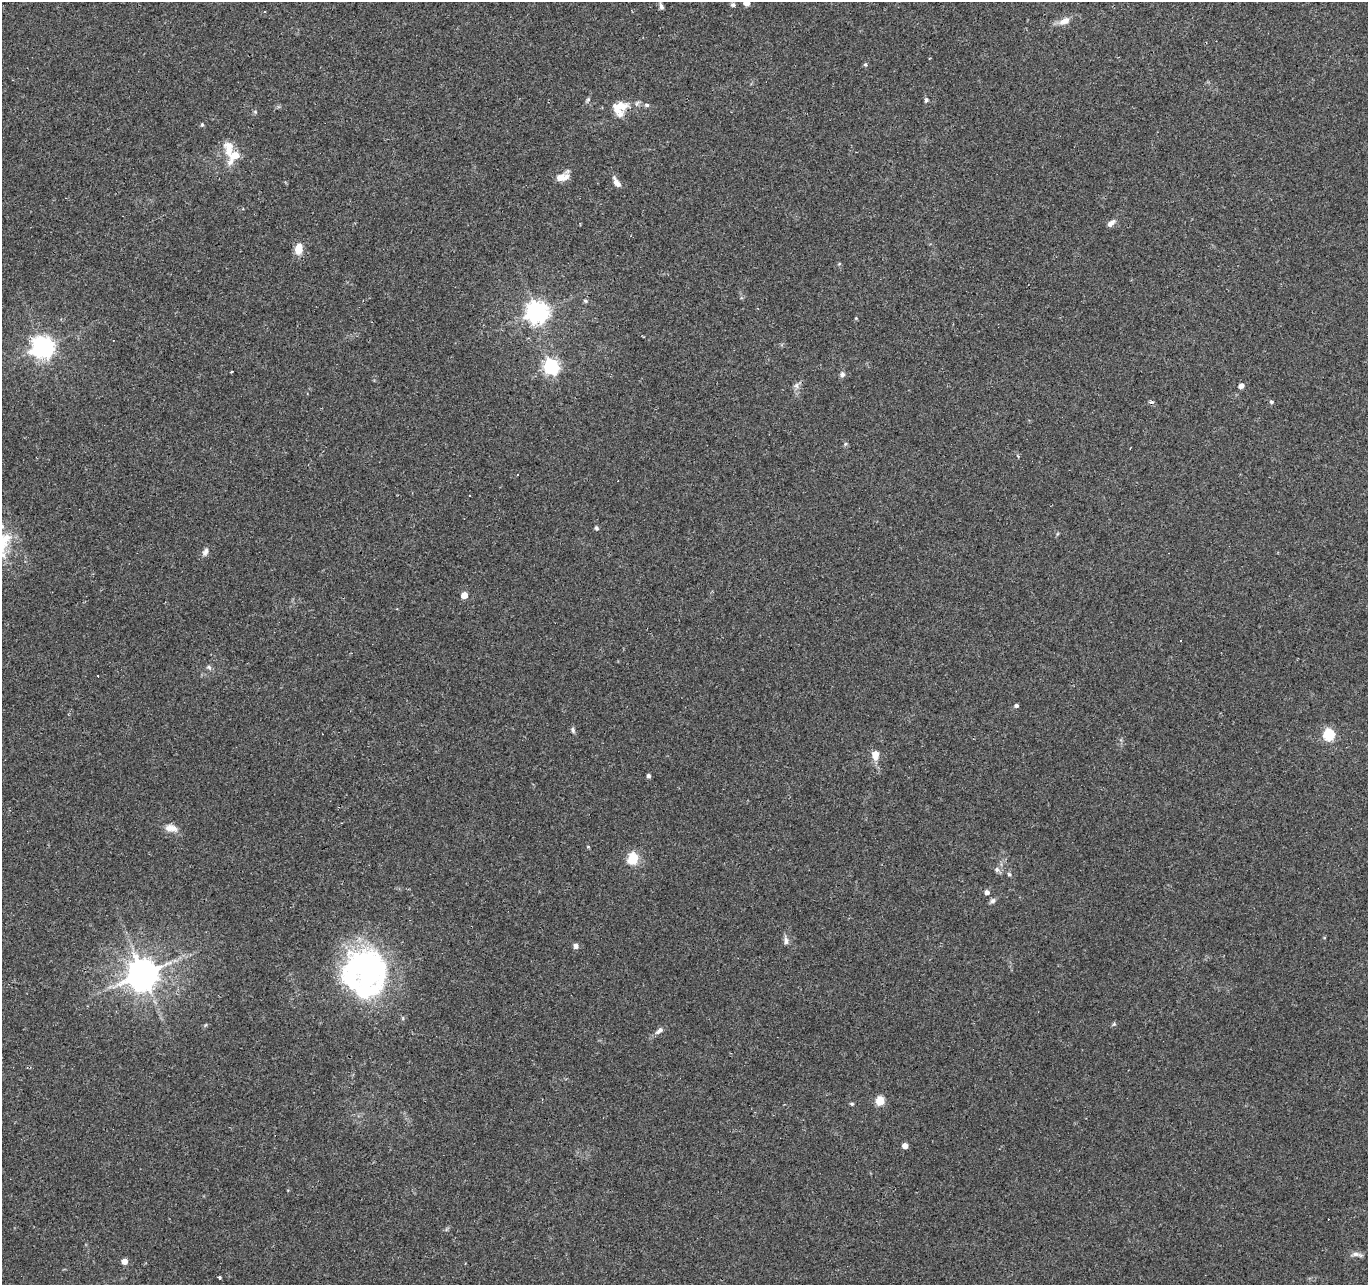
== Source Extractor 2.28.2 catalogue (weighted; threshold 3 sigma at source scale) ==
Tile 10 of 4 x 4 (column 2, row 3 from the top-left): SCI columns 1367-2732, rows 1492-2774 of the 5469 x 5613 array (HDU 1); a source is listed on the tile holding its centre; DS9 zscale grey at full resolution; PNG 1370 x 1287 px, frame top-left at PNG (2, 2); no overlay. Shown black and unused: <1% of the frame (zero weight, under 2 of 3 exposures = <1% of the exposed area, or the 3 px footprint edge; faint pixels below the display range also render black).
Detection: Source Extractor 2.28.2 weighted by HDU 2 'WHT'; one run over the whole footprint, this tile lists its part. Background 0.0249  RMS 0.0036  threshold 0.0161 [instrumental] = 3 sigma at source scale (4.5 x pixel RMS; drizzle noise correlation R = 1.50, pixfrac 1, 0.0396/0.0396 arcsec/px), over >= 5 px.
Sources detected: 74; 1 inside a brighter object's white glare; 9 cosmic-ray / hot-pixel residue — not listed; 6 inside a brighter listed object's ellipse — not listed separately; the other 58 listed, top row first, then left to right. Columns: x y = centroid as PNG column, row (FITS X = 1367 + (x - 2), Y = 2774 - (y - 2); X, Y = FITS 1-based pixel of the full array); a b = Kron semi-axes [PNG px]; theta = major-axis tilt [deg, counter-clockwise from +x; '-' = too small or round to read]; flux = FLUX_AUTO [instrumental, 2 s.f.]
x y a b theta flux
747 3 5 4 - 4.3
733 5 5 5 - 0.72
661 6 11 5 -74 1.2
1065 21 15 8 21 3.2
865 64 6 5 - 0.55
588 100 7 5 68 0.64
926 100 6 5 - 0.74
647 105 7 5 -4 0.81
619 107 22 15 23 6.9
202 125 6 5 - 0.5
229 152 32 13 -85 6.9
565 178 19 8 71 2.5
616 182 16 6 -58 2.2
1111 223 11 6 42 1.8
298 248 11 7 80 5.3
839 264 6 3 19 0.35
585 301 6 5 - 0.69
537 312 8 7 - 260
856 318 4 4 - 0.31
43 347 8 7 - 240
551 366 7 6 - 89
232 372 3 2 - 0.35
842 374 7 6 - 1.1
796 385 9 6 89 1.3
1241 386 6 5 - 1.5
1271 402 5 4 - 0.62
845 444 5 4 - 0.49
518 475 3 2 - 0.38
596 528 6 5 - 0.66
205 552 12 7 64 1.4
464 595 5 5 - 5.1
1180 641 3 2 - 0.51
209 667 8 5 -49 0.9
1016 706 4 4 - 0.78
573 730 8 5 -64 0.83
1328 734 6 5 - 37
875 755 13 9 -83 3.5
648 776 5 4 - 0.84
171 828 18 10 -9 3.2
588 847 5 3 - 0.34
633 858 12 10 72 8.6
997 869 7 6 - 1.1
1009 874 5 5 - 0.57
987 892 5 5 - 1.6
993 901 8 6 31 1
786 941 12 6 -86 1.4
576 946 6 6 - 1.2
369 970 56 40 52 53
143 974 9 9 - 730
403 1018 6 3 72 0.42
1114 1024 6 5 - 0.54
659 1030 11 6 41 1.6
880 1101 5 5 - 15
852 1104 6 4 -7 0.46
905 1146 4 4 - 3
1356 1254 14 6 -4 1.6
124 1261 5 5 - 3.2
219 1277 3 3 - 1.3
Isophote crosses this tile's border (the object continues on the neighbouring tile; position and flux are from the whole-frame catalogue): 2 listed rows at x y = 747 3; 661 6